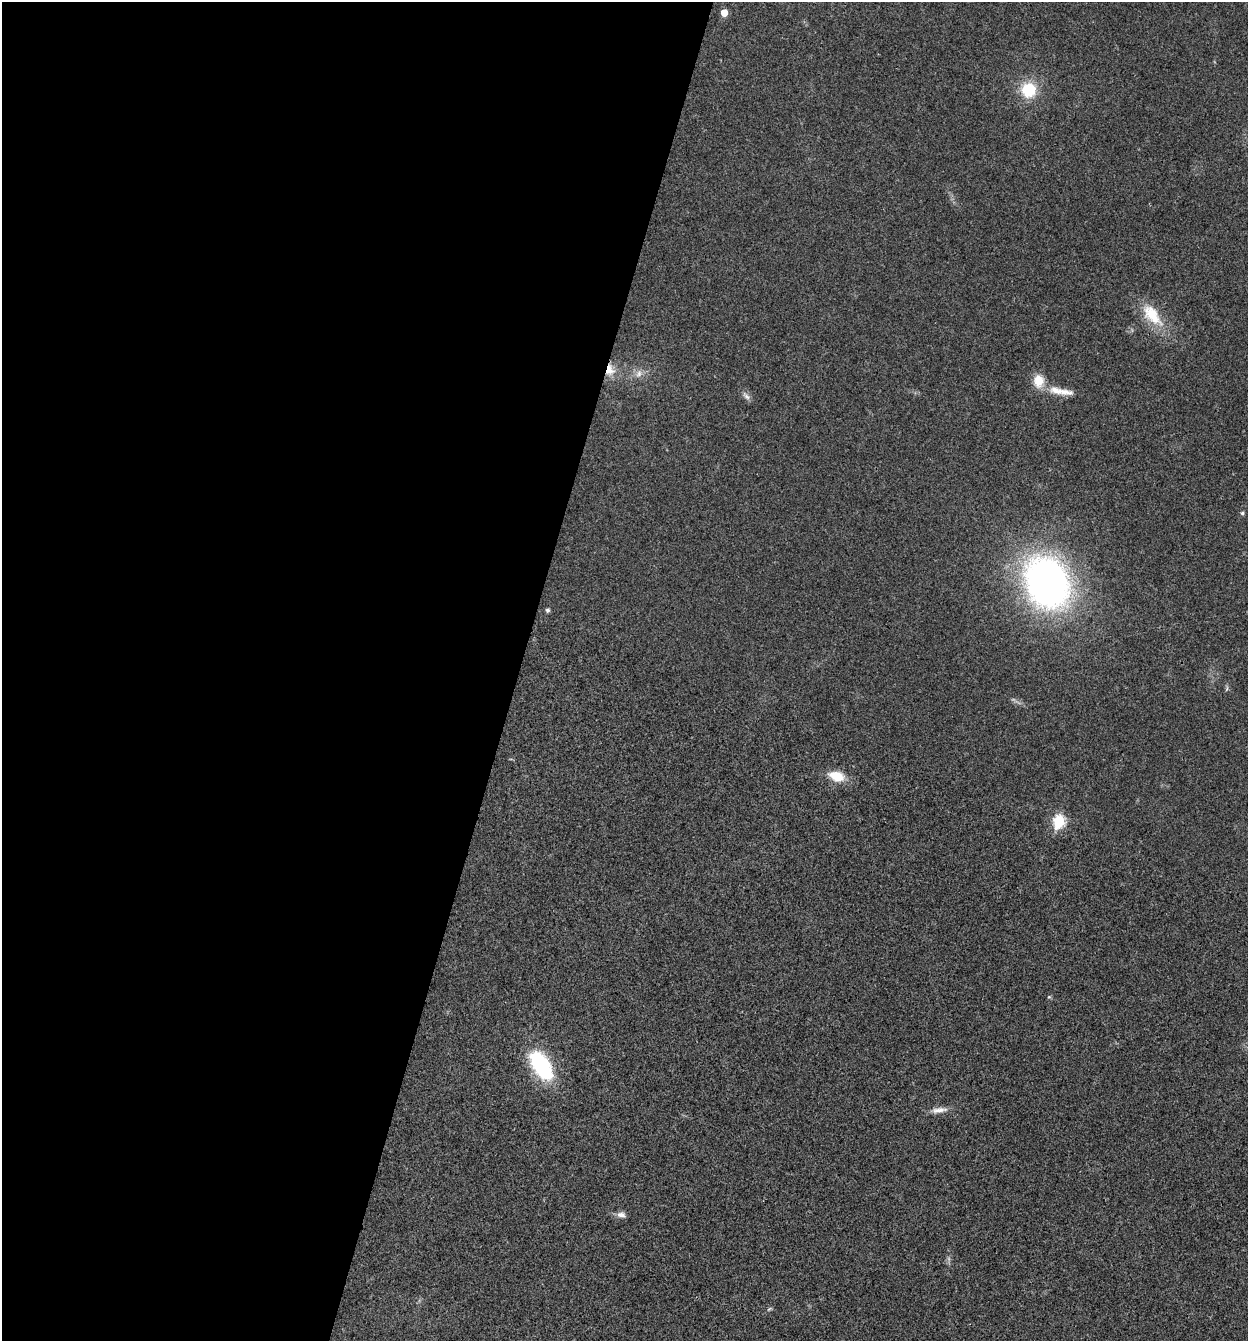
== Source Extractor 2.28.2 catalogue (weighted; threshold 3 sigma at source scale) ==
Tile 5 of 4 x 4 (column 1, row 2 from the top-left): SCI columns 264-1509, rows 2682-4020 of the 5381 x 5366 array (HDU 1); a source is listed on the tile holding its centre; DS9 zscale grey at full resolution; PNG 1250 x 1343 px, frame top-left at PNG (2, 2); no overlay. Shown black and unused: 42% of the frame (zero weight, under 3 of 4 exposures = <1% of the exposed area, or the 3 px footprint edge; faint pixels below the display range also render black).
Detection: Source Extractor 2.28.2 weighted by HDU 2 'WHT'; one run over the whole footprint, this tile lists its part. Background 0.025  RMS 0.0045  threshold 0.0202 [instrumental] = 3 sigma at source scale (4.5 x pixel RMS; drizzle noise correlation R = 1.50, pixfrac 1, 0.05/0.05 arcsec/px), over >= 5 px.
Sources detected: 19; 1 inside a brighter listed object's ellipse — not listed separately; the other 18 listed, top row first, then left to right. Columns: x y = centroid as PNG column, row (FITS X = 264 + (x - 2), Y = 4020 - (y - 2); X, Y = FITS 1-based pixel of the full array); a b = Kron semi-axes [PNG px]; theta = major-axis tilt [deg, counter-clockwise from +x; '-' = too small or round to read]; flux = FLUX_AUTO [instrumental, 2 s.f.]
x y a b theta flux
724 13 6 5 - 5.4
1029 90 16 16 - 17
1152 315 35 17 -50 15
610 370 16 11 -84 5.8
639 373 11 8 68 2.6
1038 381 18 14 90 7.2
1056 390 24 11 -18 6.6
746 396 14 6 -44 1.9
1242 513 5 4 - 0.85
1047 582 42 33 -64 220
548 610 5 4 - 1.2
1227 689 8 3 69 0.62
837 776 14 9 -18 11
1059 821 7 6 - 40
541 1065 39 19 -58 37
939 1110 23 7 7 3.5
621 1215 11 7 -18 2.2
769 1309 7 4 44 0.67
Overlapping masked pixels (flux is a lower limit): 1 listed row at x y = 610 370